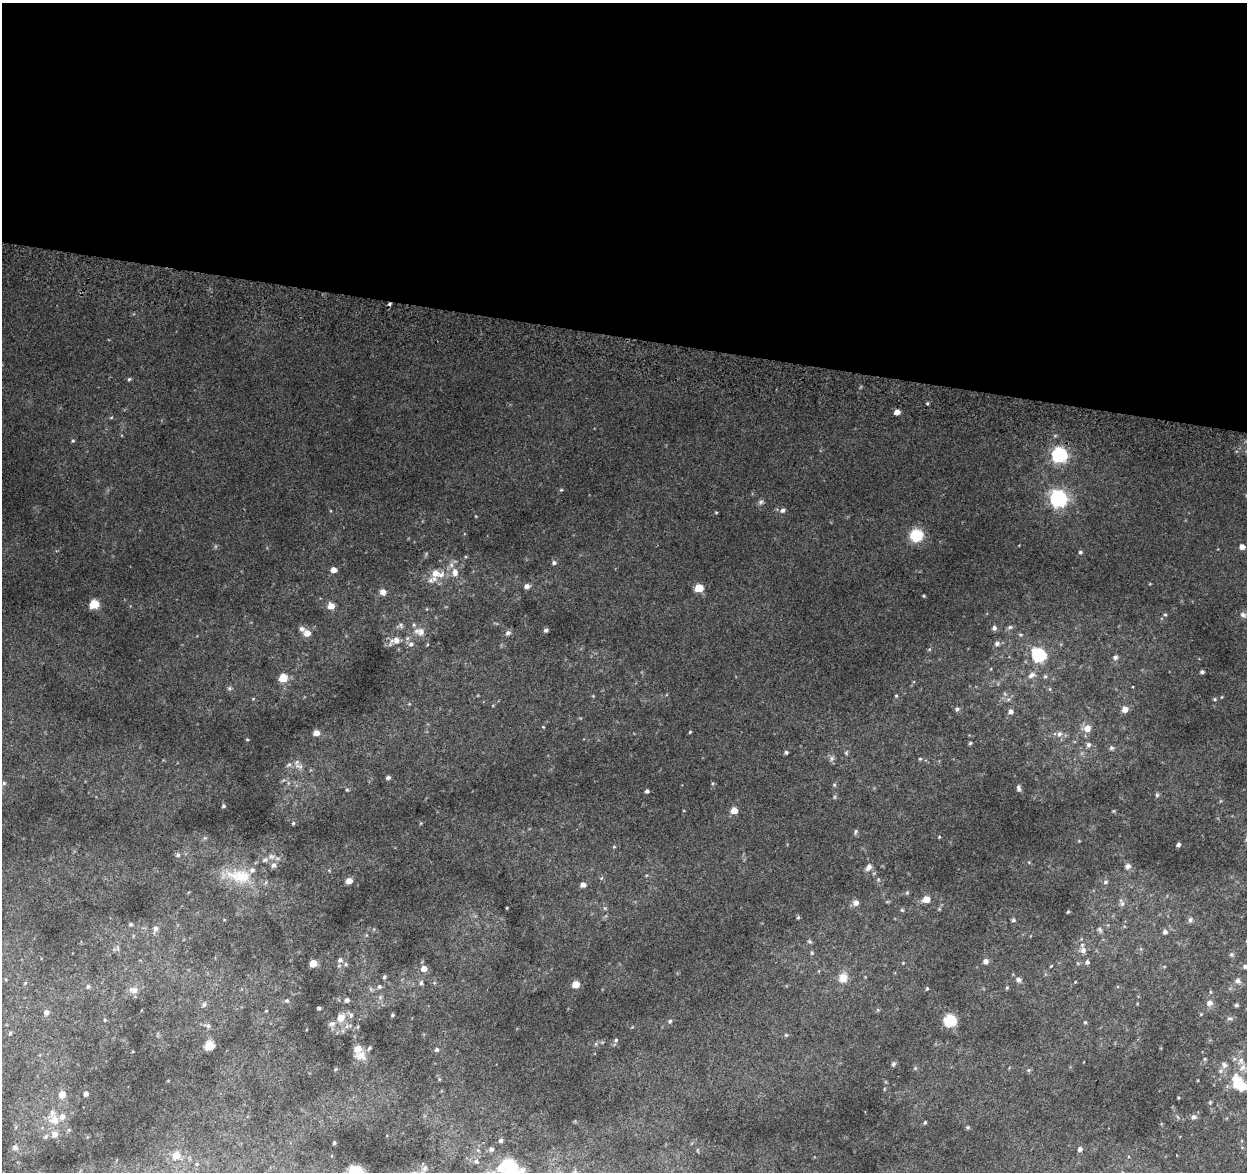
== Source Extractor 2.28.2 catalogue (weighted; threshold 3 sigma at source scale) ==
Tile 3 of 4 x 4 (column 3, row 1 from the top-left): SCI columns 2500-3744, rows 3775-4944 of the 5008 x 5270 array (HDU 1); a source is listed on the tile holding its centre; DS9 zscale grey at full resolution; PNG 1249 x 1174 px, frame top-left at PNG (2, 3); no overlay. Shown black and unused: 29% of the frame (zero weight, under 2 of 3 exposures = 2% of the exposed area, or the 3 px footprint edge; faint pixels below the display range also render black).
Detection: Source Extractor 2.28.2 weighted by HDU 2 'WHT'; one run over the whole footprint, this tile lists its part. Background 0.0812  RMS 0.015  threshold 0.0656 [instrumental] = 3 sigma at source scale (4.5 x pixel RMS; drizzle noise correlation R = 1.50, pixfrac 1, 0.0396/0.0396 arcsec/px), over >= 5 px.
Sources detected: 184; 1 cosmic-ray / hot-pixel residue — not listed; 12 inside a brighter listed object's ellipse — not listed separately; the other 171 listed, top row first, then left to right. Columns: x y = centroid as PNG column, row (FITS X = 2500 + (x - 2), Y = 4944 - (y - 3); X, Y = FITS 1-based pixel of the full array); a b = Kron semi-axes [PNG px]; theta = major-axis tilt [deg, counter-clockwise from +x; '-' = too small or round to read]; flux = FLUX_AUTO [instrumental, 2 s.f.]
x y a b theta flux
129 379 5 4 - 2.1
897 412 5 4 - 9.1
111 417 5 3 - 1.4
73 441 5 4 - 1.7
1059 455 7 6 - 320
561 490 5 4 - 1.6
1058 498 7 7 - 500
761 502 7 5 23 3.1
782 510 6 6 - 3.9
716 512 4 3 - 1.2
916 535 10 9 - 52
1242 547 5 5 - 7.4
1080 552 4 4 - 2.3
554 563 5 5 - 3.2
333 570 5 5 - 10
455 572 11 8 -88 10
435 573 12 10 -24 15
527 586 6 5 - 5.7
699 588 5 5 - 45
383 592 7 6 - 8.1
924 596 4 4 - 1.4
94 604 6 5 - 69
331 606 6 6 - 14
1165 615 6 3 0 1.5
1243 615 9 7 -37 4.8
401 625 7 5 -70 3.1
1010 627 7 5 15 3
994 628 5 5 - 4.1
302 629 7 6 - 4.5
546 630 5 4 - 3.3
421 632 12 11 - 11
307 633 6 6 - 14
508 633 7 6 - 4.3
395 641 19 10 18 13
997 643 7 6 - 4
411 644 7 6 - 4.4
1039 655 7 6 - 210
1115 657 7 6 - 4
1202 672 5 4 - 3
1031 675 10 7 33 6.4
1045 676 5 5 - 2.1
283 678 5 5 - 42
1132 687 3 3 - 2.4
229 688 6 5 - 2.5
896 696 4 4 - 1.4
1215 699 5 4 - 1.9
957 709 5 5 - 2.7
1125 709 6 5 - 11
1011 711 6 6 - 5.4
1087 728 10 9 - 12
690 732 4 3 - 1.2
316 733 5 5 - 13
1059 734 8 6 62 5.2
247 739 4 3 - 1.2
970 743 4 4 - 1.8
1088 745 6 6 - 3.6
1111 748 6 6 - 2.8
786 752 5 4 - 2.2
846 753 5 5 - 1.8
832 758 8 5 74 3.7
920 759 4 4 - 1.4
299 766 15 7 -19 8.4
388 778 5 4 - 3.5
4 783 6 5 - 2.1
834 785 5 5 - 1.9
1018 788 8 5 -74 3.5
347 790 5 4 - 1.8
647 791 4 4 - 3.3
1157 795 5 5 - 2.2
223 806 4 4 - 2.1
734 810 5 5 - 17
293 823 5 4 - 1.7
856 831 7 4 73 2.6
939 837 4 3 - 1.1
205 838 6 4 -17 1.8
1178 845 5 4 - 3.3
614 847 5 3 - 1.2
178 855 6 6 - 2.8
265 860 9 6 44 4.6
273 865 8 7 - 5
1128 866 9 7 32 6
869 867 10 6 53 6.7
239 876 40 20 -7 58
349 881 5 5 - 12
1105 882 7 5 2 3.4
583 885 5 5 - 6.4
926 899 6 5 - 19
856 903 7 6 - 7.7
1122 903 12 6 -67 5.1
507 908 4 2 - 1.1
902 910 6 4 -44 1.8
1068 912 4 3 - 1.6
798 918 5 3 - 1.4
1013 920 5 4 - 2.5
1190 920 8 5 70 3.5
131 924 5 4 - 2
155 928 8 6 78 5.5
1100 930 8 5 -46 3
1165 932 5 5 - 4.3
810 941 7 3 -19 1.7
1083 950 8 8 - 6.3
812 953 5 5 - 1.6
1231 954 6 6 - 3
340 960 8 7 - 4.6
986 961 5 5 - 6.3
1087 962 6 5 - 3.4
313 963 5 5 - 26
346 964 5 5 - 2.1
1245 966 5 5 - 3.9
424 968 6 5 - 13
384 977 6 5 - 2.4
843 978 11 10 - 14
1018 980 6 6 - 4.8
1237 981 7 6 - 4.8
1075 982 3 2 - 0.96
421 983 6 5 - 3.2
575 984 5 5 - 24
88 986 5 5 - 2.8
379 987 6 6 - 3.1
927 988 4 4 - 1.5
1007 988 5 4 - 1.5
134 990 14 8 -4 9.4
380 997 5 5 - 2.6
287 1000 6 5 - 2.4
347 1000 5 5 - 4.1
1209 1003 8 7 - 6.6
204 1004 7 5 72 3.1
1236 1005 4 4 - 2.6
319 1008 3 3 - 2.7
878 1010 5 4 - 1.5
46 1012 6 6 - 5
1201 1014 4 4 - 1.2
351 1015 6 6 - 3.1
392 1015 4 4 - 1.9
340 1018 8 7 - 16
1230 1018 9 4 1 2.9
670 1021 6 5 - 2.5
950 1021 6 6 - 150
1085 1022 4 4 - 1.5
332 1024 9 7 16 5
208 1026 7 5 75 3.2
10 1033 4 3 - 2.1
786 1035 5 4 - 1.6
616 1040 5 4 - 2.2
209 1046 6 5 - 72
437 1050 5 5 - 2.8
360 1056 15 10 -3 14
1241 1061 10 8 87 8.1
893 1064 7 4 38 2.6
1224 1065 9 7 -40 5.4
1029 1070 6 4 89 1.9
1220 1071 6 5 - 3.3
1238 1084 19 13 -63 46
62 1094 7 7 - 10
86 1094 4 4 - 5.4
1210 1102 5 4 - 1.5
1194 1117 7 6 - 4.1
54 1120 10 10 - 14
925 1122 4 3 - 1.7
968 1127 5 5 - 1.8
55 1134 6 6 - 8.5
501 1140 4 3 - 2.7
334 1143 4 3 - 2
15 1147 8 5 -31 3
492 1149 4 4 - 2.5
1080 1149 5 5 - 5.2
176 1155 10 9 - 15
476 1161 3 3 - 1.5
197 1164 6 4 21 2.4
509 1166 12 11 - 47
519 1172 15 7 26 14
Isophote crosses this tile's border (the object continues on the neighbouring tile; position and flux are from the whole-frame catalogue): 4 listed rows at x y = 1245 966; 1238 1084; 509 1166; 519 1172